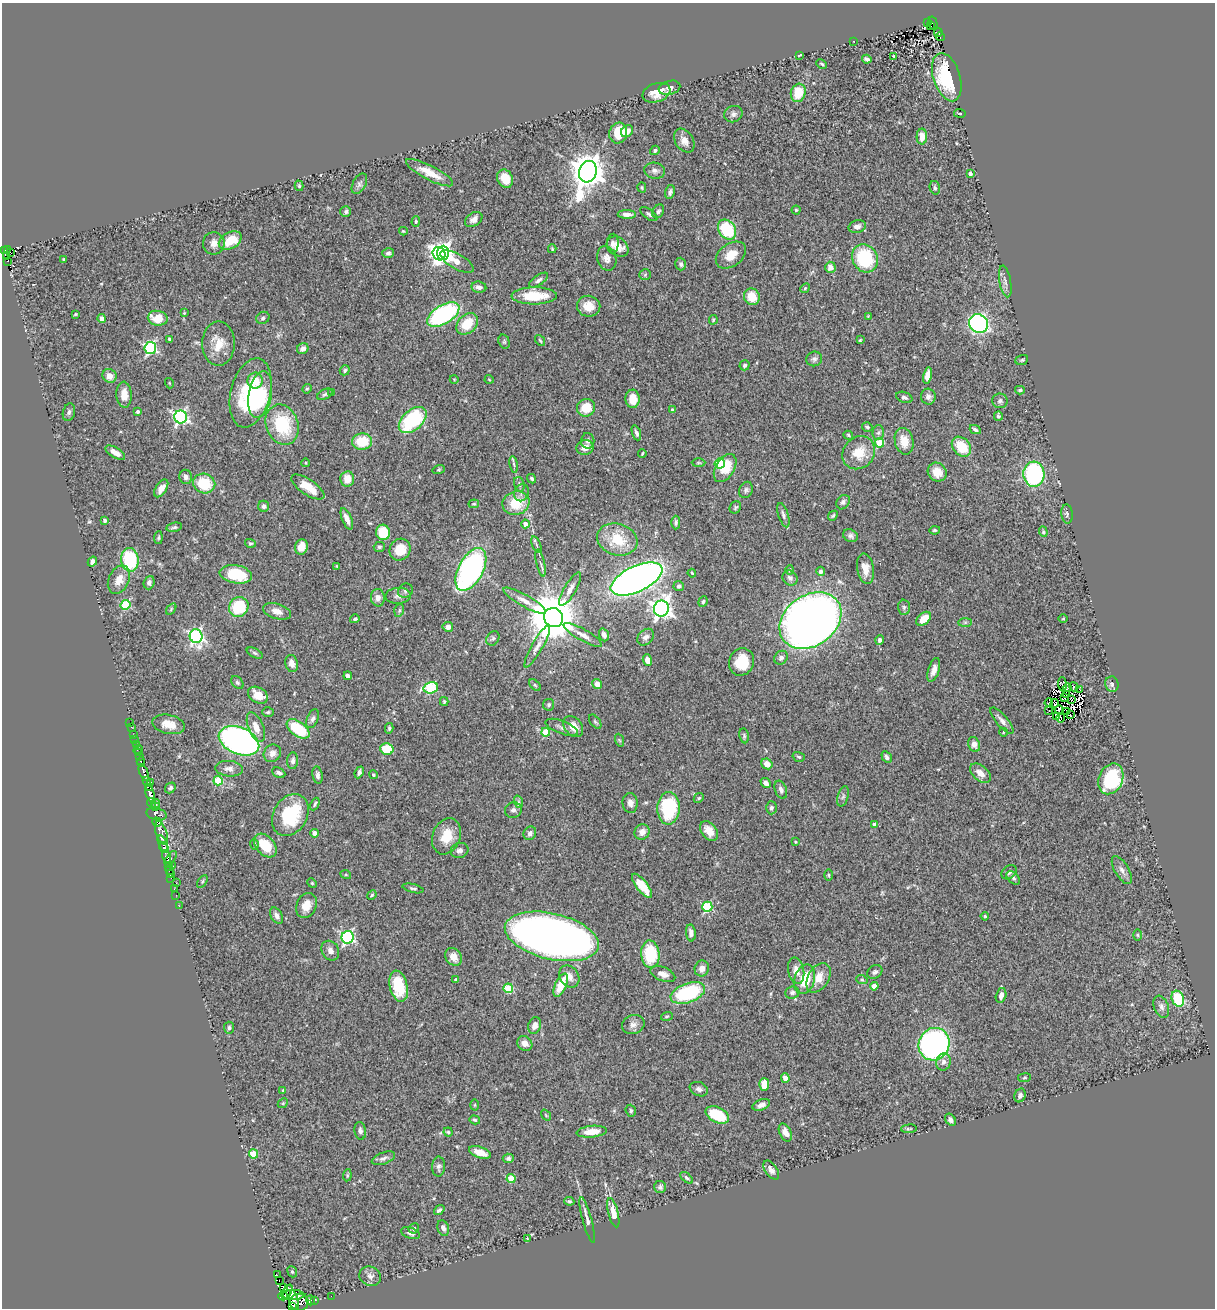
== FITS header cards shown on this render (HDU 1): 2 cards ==
NAXIS1  =                 1213
NAXIS2  =                 1306

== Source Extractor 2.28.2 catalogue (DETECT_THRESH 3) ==
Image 1213 x 1306 px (HDU 1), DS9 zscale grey, 1 PNG px = 1 image px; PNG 1217 x 1310 px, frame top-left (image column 1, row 1306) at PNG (2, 3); each listed source drawn as its Kron ellipse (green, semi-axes under 4 px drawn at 4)
Background 0.554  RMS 0.054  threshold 0.161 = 3 sigma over >= 5 px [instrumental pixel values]
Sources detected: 433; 9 with non-positive FLUX_AUTO (blend fragments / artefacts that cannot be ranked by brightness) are neither listed nor drawn; the other 424 listed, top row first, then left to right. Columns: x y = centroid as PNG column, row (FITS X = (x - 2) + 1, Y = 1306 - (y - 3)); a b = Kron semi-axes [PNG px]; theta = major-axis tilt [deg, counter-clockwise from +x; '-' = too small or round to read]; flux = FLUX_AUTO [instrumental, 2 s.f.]
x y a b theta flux
927 23 2 2 - 3.8
933 23 7 3 -75 39
930 26 3 2 - 7.3
938 32 4 4 - 43
940 37 4 3 - 9
853 41 2 2 - 2.8
799 55 4 2 - 3.9
894 56 3 3 - 4.9
867 59 5 3 - 10
822 64 5 3 - 5
947 77 25 13 -72 210
669 88 11 7 15 16
656 93 14 9 18 45
798 93 9 7 73 87
960 113 6 3 -7 3.6
733 114 9 8 - 13
627 131 7 5 43 26
618 133 10 9 - 77
922 137 8 5 89 33
684 141 13 9 -56 28
655 150 5 4 - 7.2
655 171 10 8 -9 18
588 172 11 8 72 7800
429 173 26 7 -27 60
970 174 4 3 - 11
505 179 9 7 -65 54
359 184 11 6 61 11
299 186 5 4 - 5.5
642 187 5 4 - 4.7
935 188 7 5 -75 7.1
670 192 7 4 78 9.9
796 210 4 4 - 4.2
658 211 7 5 59 8.7
346 212 5 5 - 8.6
627 214 9 4 -1 17
649 214 10 5 -36 9.1
474 219 9 6 35 16
416 221 5 4 - 4.1
857 227 9 6 15 16
727 230 11 8 -55 210
403 231 4 3 - 4
230 241 12 8 29 84
214 243 11 11 - 24
613 243 10 6 88 16
618 247 12 8 -38 34
8 249 3 2 - 37
552 249 4 3 - 3.7
5 251 4 3 - 61
11 253 2 2 - 9.3
388 253 6 4 16 7.6
443 253 7 6 - 1400
439 254 7 6 - 840
731 255 17 11 36 50
7 257 4 2 - 9.6
607 258 12 9 -75 22
865 258 14 12 -63 230
64 259 3 3 - 3.2
8 261 3 2 - 13
457 261 18 7 -29 57
681 264 6 5 - 8.9
830 267 5 5 - 27
645 275 6 5 - 5.5
539 280 11 5 35 12
1005 281 16 6 -80 17
479 287 7 5 -9 15
805 288 5 4 - 4.1
534 296 22 8 0 110
752 297 8 7 - 66
589 306 12 10 -9 45
184 313 4 3 - 3
75 314 3 2 - 3.5
443 314 18 9 30 490
868 316 3 3 - 2.6
158 318 10 7 -12 71
263 318 7 6 - 7.5
102 319 4 4 - 21
713 320 5 3 - 5
467 324 12 9 44 83
979 324 10 9 - 770
169 339 4 3 - 5.8
540 340 6 3 -54 4.6
860 340 3 2 - 3.2
504 342 7 5 -72 6
218 344 22 16 90 70
150 348 6 6 - 530
303 349 6 5 - 19
814 359 8 7 - 11
1022 360 6 5 - 5.8
745 365 5 5 - 6.5
345 370 5 4 - 7.6
109 376 7 7 - 28
927 376 8 4 79 35
454 379 4 3 - 2.8
489 379 4 3 - 2.7
255 381 8 7 - 80
169 383 5 3 - 3.3
307 389 5 4 - 4.6
1020 390 5 4 - 5.6
250 393 35 20 76 330
332 393 3 3 - 5.4
325 394 8 5 28 8.1
124 395 13 7 -87 41
260 395 23 11 80 190
904 397 8 5 -20 10
928 397 8 7 - 15
633 399 9 7 -87 62
1000 401 7 7 - 10
586 408 9 9 - 69
672 409 4 3 - 5.2
138 411 3 3 - 8.4
69 412 9 6 75 9.6
998 416 5 3 - 6.6
181 417 6 6 - 880
413 420 16 10 41 290
282 425 20 16 -70 200
867 427 5 4 - 6
975 430 6 4 -27 8.9
636 433 8 4 -70 10
878 433 7 5 88 9.6
848 435 5 4 - 4.6
362 441 10 8 3 100
588 441 8 6 89 10
904 441 13 9 -77 55
879 443 4 4 - 130
961 447 11 8 -48 100
585 448 8 7 - 30
115 453 11 5 -30 27
642 453 4 2 - 3.9
859 453 17 15 48 77
306 463 4 3 - 2.7
698 463 7 3 0 4.3
720 463 5 5 - 160
514 464 8 4 -81 7.1
725 468 15 9 59 81
439 469 6 4 18 4.2
937 472 10 9 - 55
1034 474 12 10 -86 440
186 477 7 6 - 15
347 479 7 7 - 40
532 479 5 4 - 5.1
204 483 11 9 -21 130
519 484 7 5 -71 8.1
308 487 19 7 -34 55
161 488 10 5 56 24
746 490 8 6 66 9.2
521 493 9 7 68 13
843 502 8 6 51 8.7
516 503 14 11 18 96
474 504 5 3 - 3.7
264 506 5 5 - 11
735 507 6 5 - 6
1067 514 9 5 -85 8
783 515 13 5 -72 12
833 516 5 4 - 5.2
347 519 11 4 -67 23
105 521 4 4 - 9.8
676 522 7 4 89 8.2
525 524 4 4 - 26
174 527 8 4 11 6.5
935 530 5 4 - 5.3
383 532 7 7 - 95
1043 532 5 4 - 4.7
850 536 8 6 -25 10
158 538 6 4 84 5.5
617 539 20 15 -17 120
250 543 5 4 - 5.1
536 545 9 3 -69 5.4
301 547 8 6 74 40
379 547 5 5 - 6
400 550 11 10 - 76
130 560 12 8 -83 240
92 562 5 4 - 15
540 563 13 3 -77 11
337 566 4 4 - 3.3
471 569 23 12 62 1000
865 569 15 8 -80 36
790 570 4 4 - 4.5
820 571 4 4 - 13
692 573 4 3 - 4
236 574 16 9 -9 160
790 578 8 7 - 13
637 579 28 12 25 2400
119 580 15 10 65 43
149 583 7 5 70 11
679 586 5 5 - 9.9
570 589 19 6 60 24
405 591 7 7 - 9.7
398 596 13 8 4 18
378 598 9 7 -87 19
524 601 24 6 -29 33
703 602 5 4 - 7.2
126 605 5 5 - 210
239 607 10 9 - 160
904 607 7 6 - 8.5
171 609 6 3 55 4.3
661 609 8 7 - 2000
399 610 6 5 - 7.3
277 611 14 7 -17 29
553 618 10 9 - 20000
355 619 5 4 - 6.3
924 619 8 5 41 47
1063 619 5 3 - 3
810 621 33 25 36 4300
965 622 7 4 1 6.7
448 627 5 5 - 18
583 635 22 6 -29 25
604 635 6 4 -72 13
196 636 7 6 - 770
646 637 9 7 46 14
493 638 7 6 - 7.7
880 640 4 4 - 14
537 646 24 5 61 25
255 653 8 4 -27 6.4
781 658 7 6 - 11
647 660 6 4 -70 26
741 662 14 12 67 100
292 663 9 6 -75 17
934 670 12 5 72 22
348 676 4 4 - 9.4
237 683 7 5 -51 6.7
597 684 5 4 - 27
1062 684 7 4 -86 12
1112 684 8 6 -77 11
535 685 7 4 -45 4.9
1074 687 5 3 - 2.3
431 688 7 5 15 270
1067 688 4 4 - 5.2
1080 689 2 2 - 1.5
1066 694 2 2 - 1.4
258 695 10 7 -30 50
1065 697 4 2 - 2.4
1071 699 3 2 - 1.4
444 702 4 4 - 3.9
1049 703 4 2 - 2.5
1055 703 4 4 - 9.1
549 705 6 5 - 7.1
1059 709 4 3 - 9.2
1049 711 2 2 - 2.2
1067 711 3 2 - 1.9
268 712 6 5 - 5.5
1070 715 3 2 - 2.7
1056 717 4 2 - 3.4
1061 718 4 2 - 7.6
313 719 10 5 65 11
1002 721 16 5 -50 18
595 722 8 4 -51 6.5
130 723 3 2 - 3
168 724 16 9 -12 47
131 727 3 2 - 3.5
256 727 15 7 -67 36
562 727 17 6 -21 16
573 727 12 8 -49 33
389 728 5 4 - 5.9
298 729 13 7 -36 160
546 732 4 4 - 130
1003 732 4 3 - 2.6
133 735 3 2 - 13
744 736 7 4 -81 6.2
135 740 2 2 - 6
619 740 6 4 -70 5.6
239 741 21 13 -22 1300
974 744 8 6 -67 27
136 745 3 3 - 33
138 749 5 2 - 9.1
387 749 6 5 - 120
139 753 3 3 - 53
272 753 9 8 - 20
139 757 3 2 - 9
799 757 6 4 -16 5.7
887 757 6 4 -58 10
293 761 8 5 85 13
141 762 4 3 - 28
767 764 6 5 - 31
229 769 14 8 -5 20
359 772 6 4 66 11
144 773 9 3 -70 380
279 773 7 4 -26 9.9
980 773 12 7 -40 32
317 775 9 5 -81 11
373 775 4 4 - 6.8
1111 779 16 12 65 230
146 780 4 3 - 120
218 781 5 4 - 130
151 782 3 2 - 39
766 783 5 4 - 15
150 788 3 2 - 52
170 788 6 4 48 9.5
781 790 9 6 -70 14
150 794 9 4 -71 420
843 796 10 5 74 9.6
699 798 5 4 - 5.7
519 802 6 4 -71 7.3
152 803 5 3 - 45
630 803 10 7 -86 21
156 804 4 3 - 98
315 804 6 3 65 5.3
156 807 4 3 - 100
668 808 16 11 87 250
771 808 6 5 - 9
513 810 8 7 - 15
157 814 10 6 -14 180
290 815 22 16 59 210
157 822 5 3 - 140
875 825 4 4 - 22
709 831 11 7 -54 46
642 832 8 7 - 25
161 833 12 5 -70 230
315 833 4 4 - 20
530 833 7 6 - 13
446 836 19 14 69 77
795 842 3 2 - 3.2
163 844 8 3 -68 230
254 844 5 4 - 5.2
265 845 14 9 -48 97
164 848 5 4 - 320
460 850 9 7 22 16
167 857 6 4 -72 60
171 859 9 3 57 36
172 866 3 2 - 19
169 867 3 3 - 6.2
169 870 3 2 - 21
1122 870 16 7 -58 20
1009 872 8 6 41 11
171 873 3 3 - 9.1
346 875 5 3 - 4.2
829 875 6 4 -89 4.3
171 878 2 2 - 3.8
1013 878 8 5 -45 8.1
202 882 7 4 59 6
176 883 3 2 - 7.9
312 883 5 4 - 4.4
642 886 15 5 -51 83
413 888 11 4 -14 7.8
174 889 2 2 - 12
176 895 2 2 - 5.9
372 895 5 4 - 4.5
306 905 13 9 67 44
179 906 3 2 - 11
707 907 5 5 - 270
277 916 9 5 -61 16
985 916 4 3 - 3.8
691 933 8 5 -83 14
1138 935 5 3 - 4.1
552 936 48 23 -13 2700
348 937 6 6 - 590
330 951 10 8 -58 20
650 954 13 9 -86 160
453 957 9 8 - 34
702 968 8 7 - 24
796 971 13 8 -78 29
875 972 8 6 32 10
663 974 13 7 -22 27
569 976 12 9 -56 25
818 978 16 10 59 50
804 979 15 10 73 96
456 980 4 3 - 13
862 980 6 3 -19 4.6
561 985 12 5 65 93
399 986 16 9 -77 150
874 986 4 4 - 62
508 988 5 4 - 160
792 992 7 6 - 9.9
688 993 18 9 20 310
1001 995 7 5 76 18
1178 999 8 6 -69 160
1161 1007 11 7 -68 15
667 1016 6 4 18 4.9
633 1024 11 9 19 20
535 1026 8 6 71 24
229 1028 6 5 - 7.6
525 1043 8 7 - 24
934 1044 16 15 - 1100
943 1062 9 7 76 16
785 1078 4 4 - 23
1024 1078 6 4 7 5
764 1084 6 5 - 56
699 1089 9 7 -22 15
283 1090 3 3 - 3.6
1020 1095 7 5 68 12
283 1103 5 4 - 4.1
475 1105 5 3 - 3.4
761 1105 9 5 21 17
631 1111 6 5 - 7.4
546 1115 6 3 -53 3.6
717 1115 12 7 -26 140
475 1120 5 4 - 5.4
950 1120 6 4 -55 12
909 1129 8 3 4 5.4
360 1131 9 6 -81 11
448 1132 4 4 - 4.8
592 1132 15 6 5 46
785 1132 9 5 -63 26
480 1152 11 5 -19 47
253 1154 4 4 - 130
383 1158 12 5 20 14
508 1158 5 4 - 8.3
439 1167 10 6 88 11
771 1170 10 6 -55 14
347 1175 6 4 84 5.2
687 1178 7 4 -38 5.9
511 1179 4 4 - 88
660 1187 6 6 - 9.1
569 1201 5 3 - 5.2
439 1210 6 4 39 8.5
613 1213 15 5 -76 62
587 1220 24 4 -75 19
414 1228 5 5 - 7
443 1228 8 5 -69 15
410 1233 10 5 -19 12
527 1238 3 3 - 2.5
292 1272 6 4 -67 5
277 1275 3 2 - 3.3
370 1276 11 9 -22 22
279 1281 2 2 - 10
283 1287 4 2 - 100
287 1292 8 3 58 70
293 1295 11 5 0 430
283 1296 5 3 - 83
331 1296 2 2 - 5.9
310 1300 5 2 - 25
294 1301 11 4 -81 600
314 1301 3 2 - 4.1
299 1302 10 8 -1 630
292 1306 3 3 - 130
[9 non-positive-flux detections neither listed nor drawn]